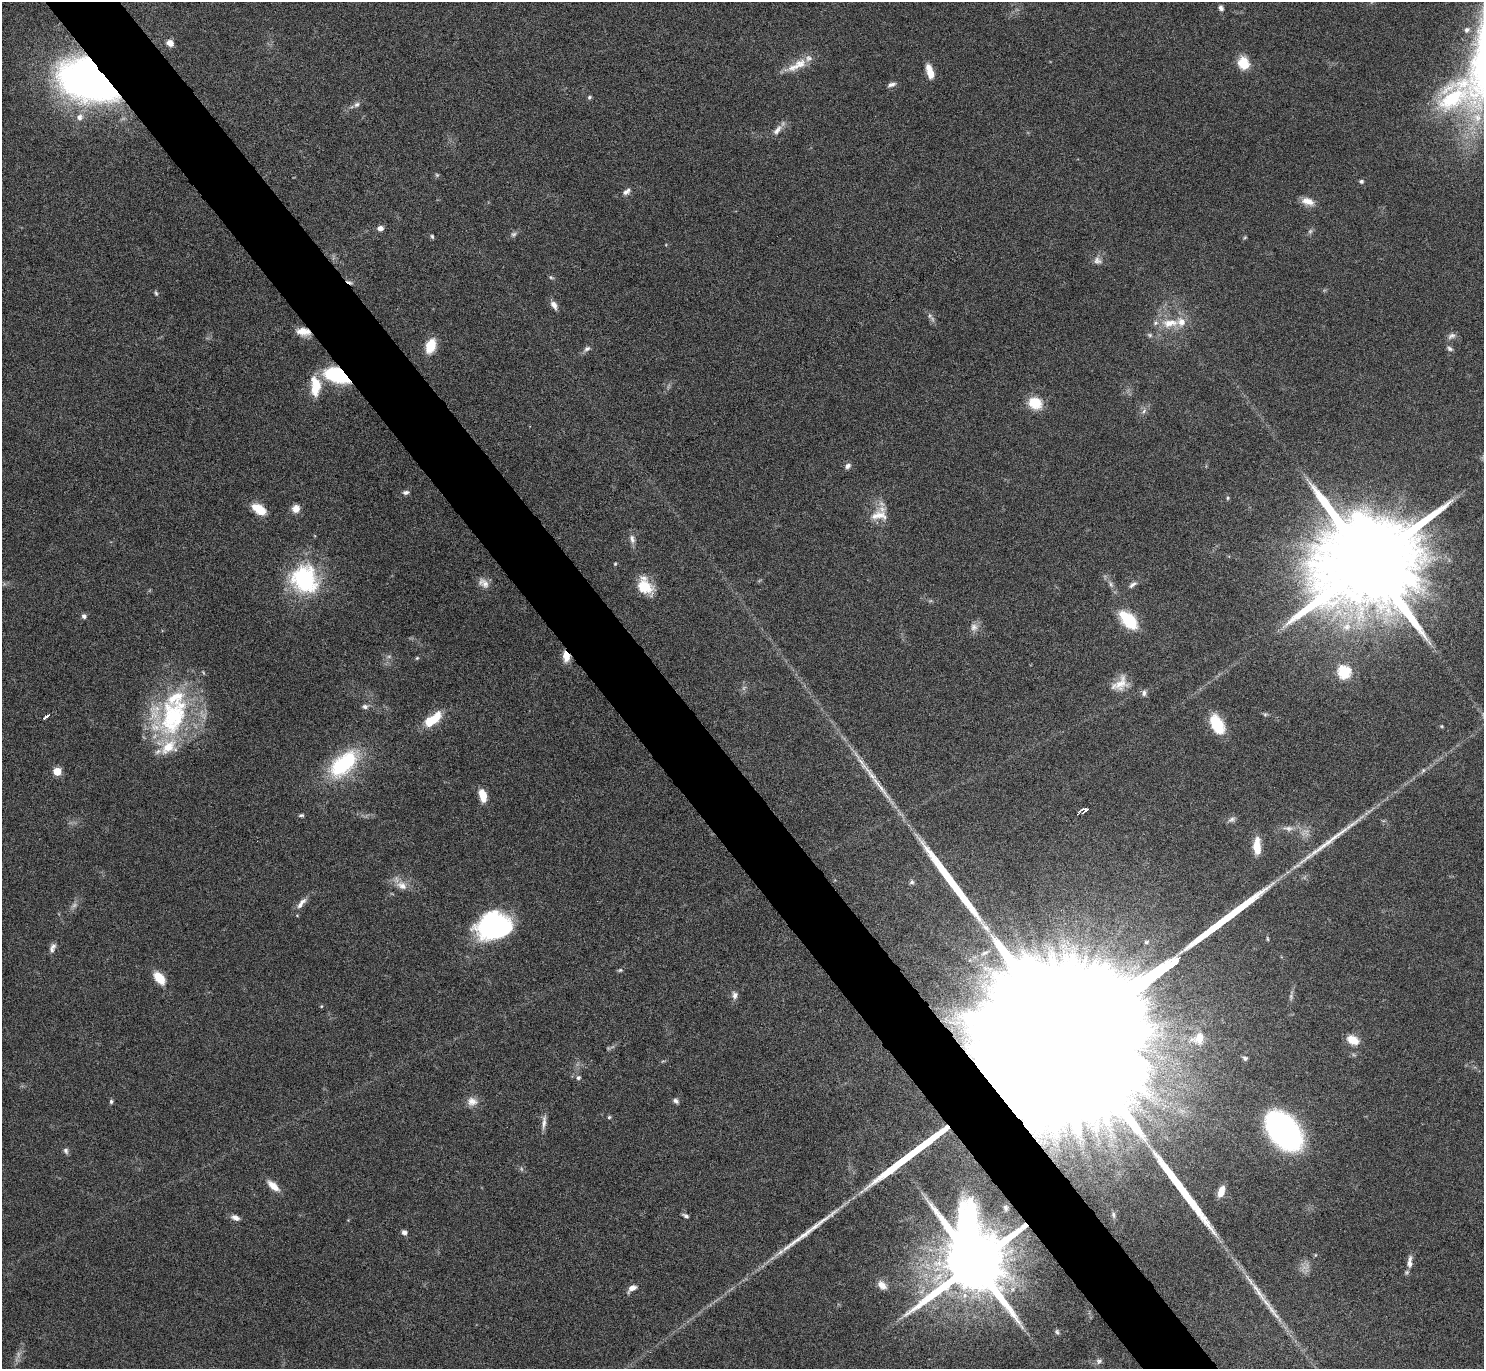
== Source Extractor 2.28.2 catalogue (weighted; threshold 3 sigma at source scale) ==
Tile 11 of 4 x 4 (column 3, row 3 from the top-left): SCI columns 2974-4455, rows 1546-2912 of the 5947 x 5942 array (HDU 1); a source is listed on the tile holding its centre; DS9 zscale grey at full resolution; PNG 1486 x 1371 px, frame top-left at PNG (2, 2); no overlay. Shown black and unused: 5% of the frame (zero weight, under 4 of 8 exposures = <1% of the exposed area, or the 3 px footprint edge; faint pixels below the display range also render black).
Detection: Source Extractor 2.28.2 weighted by HDU 2 'WHT'; one run over the whole footprint, this tile lists its part. Background 0.0651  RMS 0.005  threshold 0.0203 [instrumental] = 3 sigma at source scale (4.09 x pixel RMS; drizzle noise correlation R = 1.36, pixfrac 0.8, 0.05/0.05 arcsec/px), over >= 5 px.
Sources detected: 131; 7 too faint to see at this stretch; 1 cosmic-ray / hot-pixel residue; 7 long thin detections or spike segments (spike, bleed or trail) — not listed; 8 inside a brighter listed object's ellipse — not listed separately; the other 108 listed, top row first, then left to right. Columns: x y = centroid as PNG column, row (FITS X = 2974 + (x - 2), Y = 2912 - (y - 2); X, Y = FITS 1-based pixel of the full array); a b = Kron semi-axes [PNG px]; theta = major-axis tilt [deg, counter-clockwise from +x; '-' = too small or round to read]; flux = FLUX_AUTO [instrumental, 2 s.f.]
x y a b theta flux
1221 8 6 5 - 1.6
1467 30 6 6 - 1.7
170 43 7 6 - 3.6
1243 63 12 10 -73 11
799 64 26 12 37 8.6
930 72 16 7 -73 6.5
90 79 44 30 -17 310
892 84 11 5 16 1.6
589 97 6 4 47 0.74
1453 98 48 30 35 43
357 104 8 6 42 1.5
79 117 8 8 - 2.5
777 130 17 7 49 3.3
437 175 6 4 -45 0.65
1361 181 6 5 - 0.91
626 192 8 7 - 1.6
1308 201 17 9 -19 4.4
380 228 7 5 7 2.4
513 234 8 7 - 1.2
432 236 6 4 -73 0.74
1245 237 6 3 20 0.5
1097 261 11 10 - 2.5
551 277 7 4 -28 0.75
156 293 8 4 -65 0.79
554 305 11 6 -58 2.7
1170 323 27 11 5 10
303 331 15 8 -9 5.6
1150 335 8 5 -27 0.95
1451 336 12 7 28 1.7
430 346 12 8 71 13
587 349 9 6 24 1.5
1450 349 8 6 -44 1.2
336 375 20 11 -21 40
315 386 22 11 90 13
1035 403 15 12 -26 11
1144 411 7 5 48 1.3
848 466 8 6 42 1.6
406 492 8 5 8 1.4
1227 498 5 3 - 0.57
259 509 16 9 -33 9.3
296 509 10 9 - 3.5
879 515 25 13 4 7.4
632 539 13 7 -75 2.3
1369 562 31 21 32 18000
615 564 4 4 - 0.48
304 579 35 31 -61 47
484 583 16 10 -36 3.5
1133 585 13 5 39 1.8
645 587 21 15 -37 12
84 616 6 5 - 1.3
1128 620 25 13 -45 17
974 627 11 10 - 2.9
566 656 13 8 -79 4.7
417 658 5 4 - 0.56
1344 672 6 6 - 59
1120 684 22 14 39 6.8
1144 693 9 6 87 1.5
365 707 8 6 -16 1.3
1265 714 6 4 0 0.74
173 716 60 45 44 69
46 717 7 3 36 3.1
433 719 25 11 38 11
1217 724 21 12 -63 16
1442 726 5 3 - 0.44
343 764 34 19 42 41
57 771 5 5 - 14
483 796 13 7 -76 7.1
1086 810 8 4 39 1.4
301 815 7 4 7 0.81
1231 819 11 6 31 1.5
1288 828 15 7 -5 3
1257 846 18 7 -90 9
912 882 7 6 - 1.1
402 885 16 10 -29 4.8
302 902 13 7 31 2.4
493 925 31 24 7 75
53 946 9 7 42 1.6
985 953 10 4 23 1.2
620 970 6 5 - 0.74
159 978 13 8 -49 11
735 995 9 7 -89 2.2
321 1006 5 4 - 0.47
1072 1034 159 26 35 170000
1199 1038 15 13 32 8.1
1353 1040 15 10 -29 6.2
1245 1058 6 5 - 0.9
578 1078 6 6 - 1.1
111 1101 6 4 90 0.85
472 1101 14 12 -14 4
676 1101 8 6 -37 1.4
609 1117 5 5 - 0.69
544 1122 21 5 85 2.7
1284 1131 30 19 -53 160
66 1151 8 6 -64 1.3
273 1186 17 8 -41 5.3
1221 1192 12 6 71 5.8
1006 1208 6 4 -71 0.91
1113 1215 9 4 -80 0.9
686 1216 9 4 -33 1.1
235 1217 10 6 -22 2.6
404 1232 6 6 - 1.7
1410 1262 18 6 85 3.4
974 1263 21 18 84 6300
882 1285 13 8 -43 4
632 1288 11 7 35 2.9
1258 1292 43 6 -56 8.9
1057 1332 7 5 -59 0.93
1099 1361 9 7 19 1.5
Overlapping masked pixels (flux is a lower limit): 6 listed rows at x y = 90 79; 303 331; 336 375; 566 656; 1072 1034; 974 1263